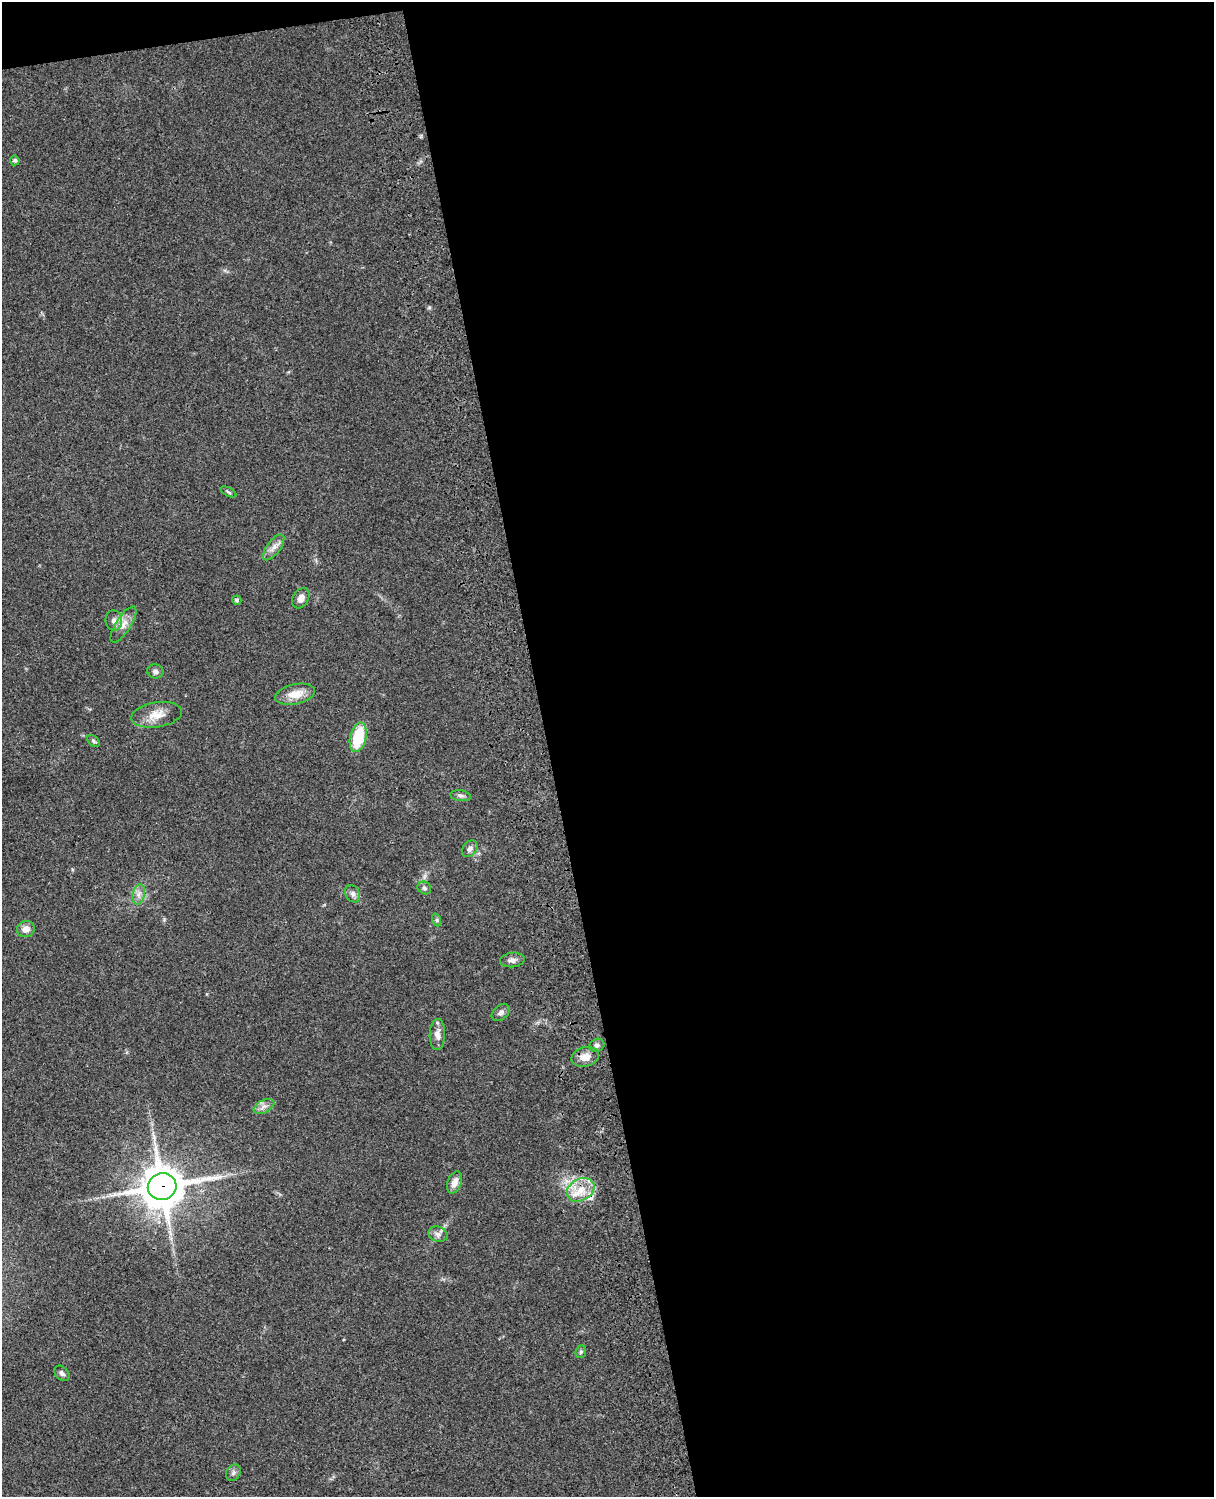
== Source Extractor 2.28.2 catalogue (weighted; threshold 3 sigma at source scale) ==
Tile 4 of 4 x 3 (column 4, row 1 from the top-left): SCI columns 3757-4968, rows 3268-4762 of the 5086 x 4925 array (HDU 1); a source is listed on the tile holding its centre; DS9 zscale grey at full resolution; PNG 1216 x 1499 px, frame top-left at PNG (2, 2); each listed source drawn as its Kron ellipse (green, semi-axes under 4 px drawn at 4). Shown black and unused: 56% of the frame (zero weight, under 3 of 4 exposures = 6% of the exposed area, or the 3 px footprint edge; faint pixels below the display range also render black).
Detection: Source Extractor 2.28.2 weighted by HDU 2 'WHT'; one run over the whole footprint, this tile lists its part. Background 0.0994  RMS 0.0064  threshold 0.0289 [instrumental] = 3 sigma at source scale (4.5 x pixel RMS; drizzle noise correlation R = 1.50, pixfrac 1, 0.05/0.05 arcsec/px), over >= 5 px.
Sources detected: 33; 1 cosmic-ray / hot-pixel residue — neither listed nor drawn; the other 32 listed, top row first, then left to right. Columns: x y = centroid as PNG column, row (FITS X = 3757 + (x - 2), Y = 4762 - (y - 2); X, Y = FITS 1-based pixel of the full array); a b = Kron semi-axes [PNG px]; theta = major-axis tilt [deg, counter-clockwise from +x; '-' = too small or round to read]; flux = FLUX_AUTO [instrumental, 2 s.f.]
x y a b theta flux
15 160 5 5 - 1.2
229 492 8 3 -27 0.98
274 547 15 6 53 4
301 598 11 7 59 3.8
237 600 5 4 - 1.2
114 621 10 8 -82 3.6
123 624 21 7 58 5.6
155 671 8 7 - 2.1
295 694 20 10 12 9.3
157 715 26 12 9 9.8
358 737 15 8 77 26
93 741 7 5 -42 1.3
460 796 10 5 -9 1.8
470 849 9 7 51 2.6
424 888 7 6 - 1.4
139 894 10 6 77 3
353 894 9 7 -57 2.5
437 920 6 4 -72 1
26 929 9 8 - 4.8
512 960 12 7 6 2.7
501 1012 10 7 39 2.4
437 1035 15 7 89 4.6
597 1045 8 6 25 1.9
585 1057 14 9 14 6.7
264 1106 11 6 27 3
455 1182 11 7 69 5
162 1187 14 13 - 2100
581 1190 14 11 31 10
438 1234 10 7 -19 2.8
581 1352 6 5 - 1.2
62 1373 9 6 -45 2
233 1473 9 7 60 1.9
Overlapping masked pixels (flux is a lower limit): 2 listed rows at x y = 162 1187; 581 1190